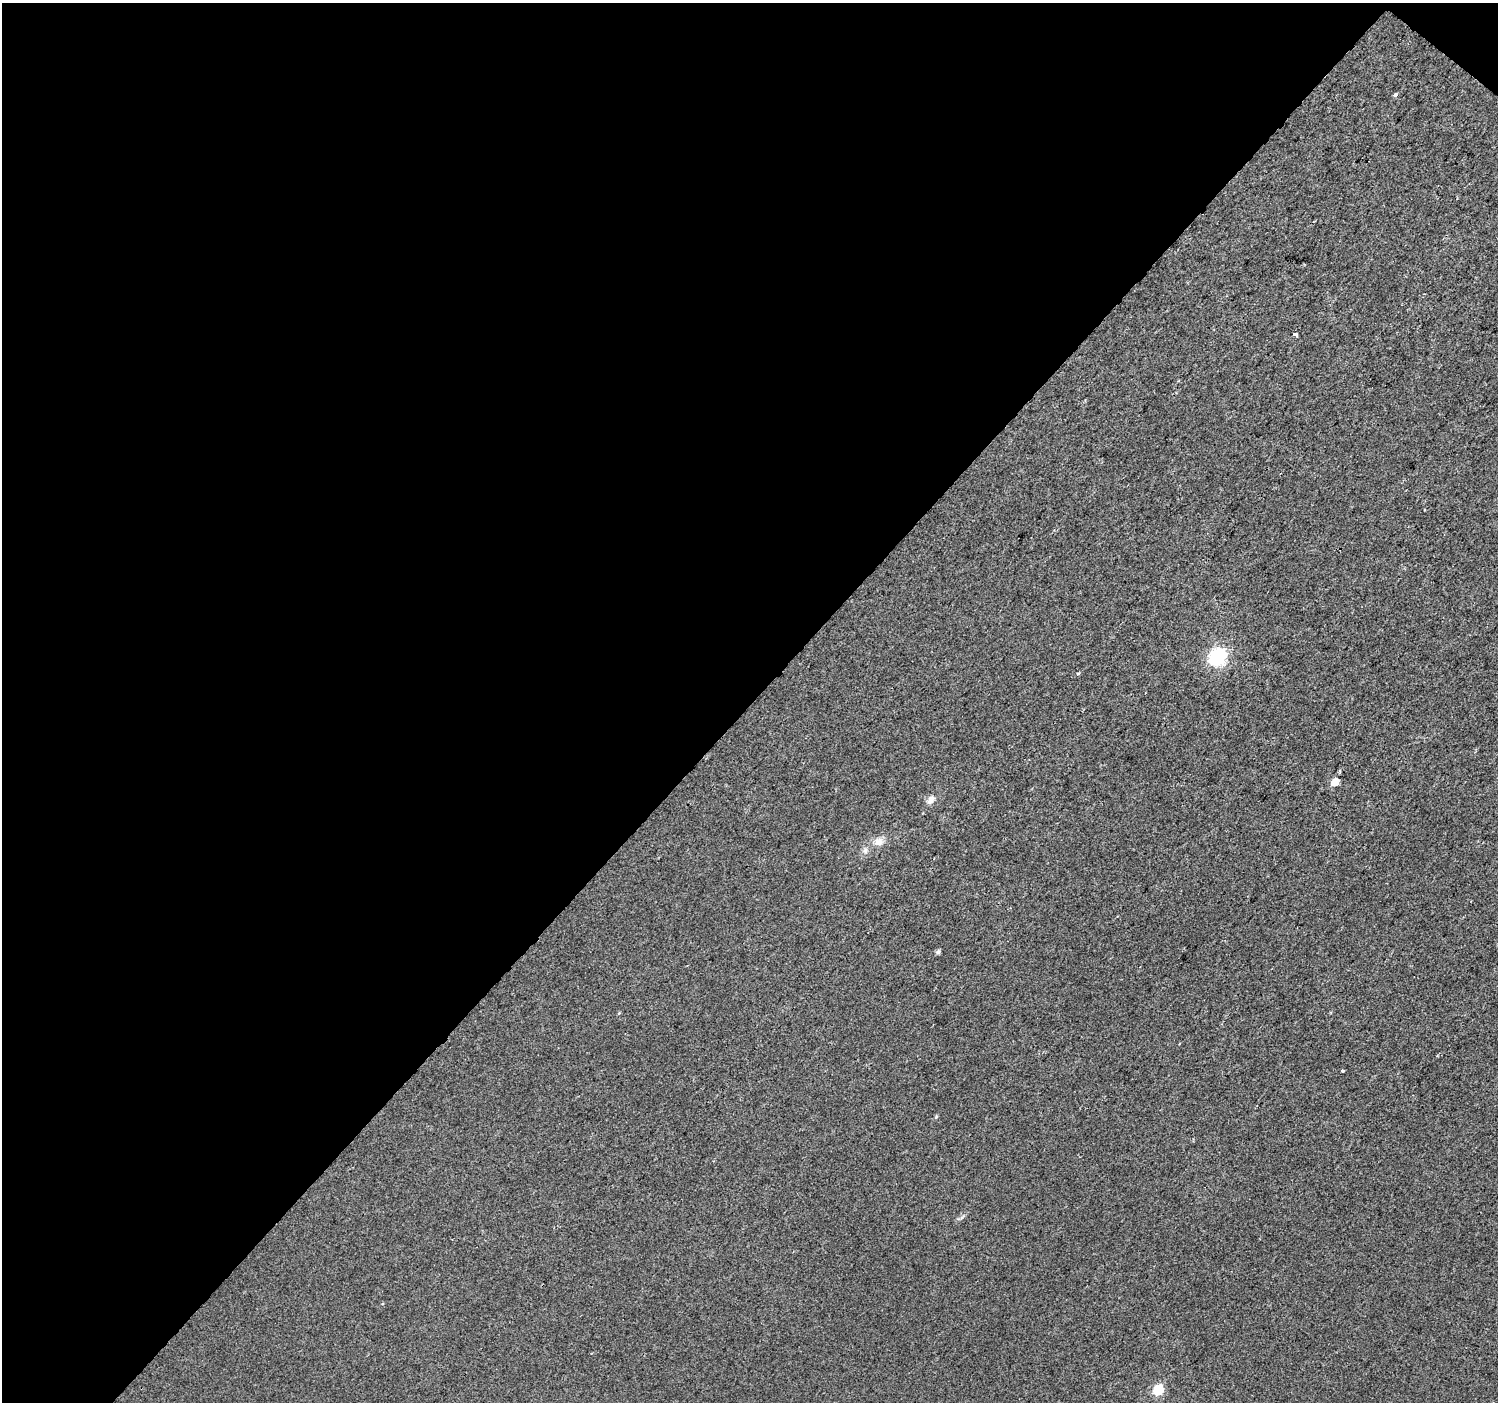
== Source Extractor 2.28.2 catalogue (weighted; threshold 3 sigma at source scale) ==
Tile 1 of 2 x 2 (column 1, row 1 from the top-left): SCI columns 1-1496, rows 1492-2891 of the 2992 x 3001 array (HDU 1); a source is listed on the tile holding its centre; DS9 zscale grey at full resolution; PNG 1500 x 1404 px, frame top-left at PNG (2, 3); no overlay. Shown black and unused: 50% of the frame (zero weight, under 2 of 3 exposures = <1% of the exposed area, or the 3 px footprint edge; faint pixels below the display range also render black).
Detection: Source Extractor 2.28.2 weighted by HDU 2 'WHT'; one run over the whole footprint, this tile lists its part. Background 0.0124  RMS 0.0077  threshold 0.0347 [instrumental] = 3 sigma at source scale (4.5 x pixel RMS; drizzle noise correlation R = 1.50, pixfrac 1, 0.0396/0.0396 arcsec/px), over >= 5 px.
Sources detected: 12; all 12 listed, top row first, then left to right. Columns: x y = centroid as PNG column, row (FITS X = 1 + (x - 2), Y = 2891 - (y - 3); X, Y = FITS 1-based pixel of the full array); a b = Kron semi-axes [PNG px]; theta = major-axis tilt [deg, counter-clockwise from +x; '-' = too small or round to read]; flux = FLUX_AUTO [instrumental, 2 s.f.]
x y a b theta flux
1395 95 4 3 - 5.6
1295 334 4 4 - 11
1217 658 8 7 - 140
1078 673 4 3 - 0.82
1335 782 6 6 - 8.3
931 800 11 8 51 4
878 842 12 11 - 5.8
865 850 8 6 -79 2.4
938 952 6 4 30 1.8
1342 1071 4 3 - 1.4
936 1117 5 4 - 0.98
1158 1390 6 6 - 29